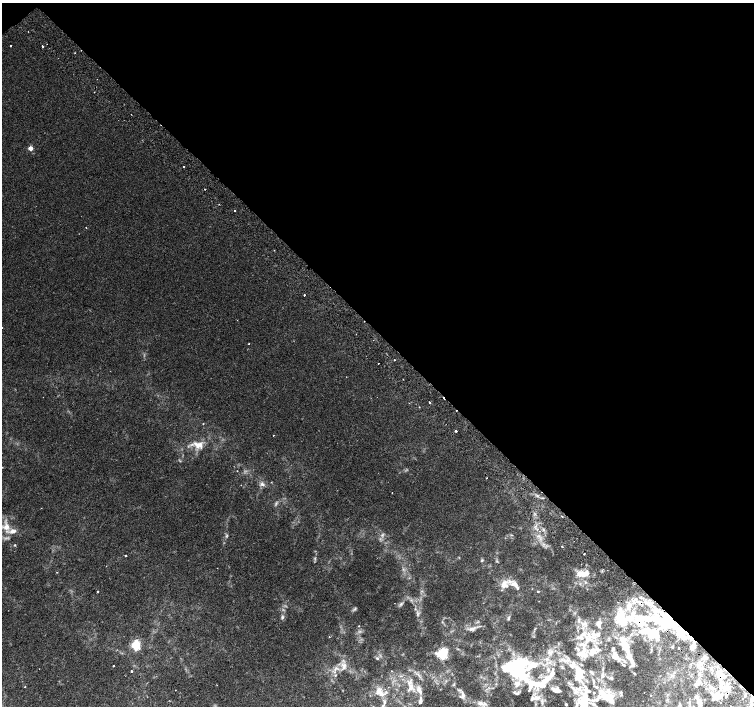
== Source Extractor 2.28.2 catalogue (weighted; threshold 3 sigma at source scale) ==
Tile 3 of 4 x 4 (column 3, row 1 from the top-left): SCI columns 3055-4558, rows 4419-5825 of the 6115 x 6087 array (HDU 1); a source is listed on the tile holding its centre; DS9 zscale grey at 2 x 2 block average (1 PNG px = mean of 2 x 2 image px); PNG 756 x 708 px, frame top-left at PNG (2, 3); no overlay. Shown black and unused: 47% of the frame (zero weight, under 2 of 3 exposures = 3% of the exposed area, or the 3 px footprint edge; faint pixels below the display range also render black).
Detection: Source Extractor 2.28.2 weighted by HDU 2 'WHT'; one run over the whole footprint, this tile lists its part. Background 0.00425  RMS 0.0025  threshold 0.011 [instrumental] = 3 sigma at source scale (4.5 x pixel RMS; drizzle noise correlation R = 1.50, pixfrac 1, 0.0396/0.0396 arcsec/px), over >= 5 px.
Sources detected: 154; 5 inside a brighter object's white glare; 5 cosmic-ray / hot-pixel residue — not listed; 40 inside a brighter listed object's ellipse — not listed separately; the other 104 listed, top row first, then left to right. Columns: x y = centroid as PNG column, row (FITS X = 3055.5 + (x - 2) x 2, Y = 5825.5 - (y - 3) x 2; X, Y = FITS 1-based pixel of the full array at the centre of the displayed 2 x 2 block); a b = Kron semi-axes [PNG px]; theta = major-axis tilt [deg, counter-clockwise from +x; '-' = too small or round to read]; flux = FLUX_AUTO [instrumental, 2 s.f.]
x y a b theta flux
11 46 2 2 - 0.64
43 46 2 2 - 0.95
30 148 3 2 - 6.7
183 166 2 2 - 0.45
205 189 2 2 - 0.5
235 210 2 2 - 0.5
86 227 2 2 - 0.75
304 295 2 2 - 1.3
2 328 2 2 - 0.23
249 344 2 2 - 0.32
394 360 2 2 - 1.3
378 363 2 2 - 0.63
403 379 2 2 - 0.26
430 402 2 2 - 0.94
419 407 2 2 - 0.23
203 424 2 2 - 0.39
456 431 2 2 - 1.4
273 435 2 2 - 0.19
198 445 12 7 -39 5
237 471 2 2 - 0.24
486 478 2 2 - 0.32
271 482 2 2 - 0.31
262 484 7 4 -21 1.6
392 493 2 2 - 0.21
561 516 2 2 - 0.63
6 527 10 8 38 4.6
543 530 3 2 - 0.56
539 531 2 2 - 0.3
382 535 4 3 - 0.79
226 536 6 3 69 0.77
15 545 3 2 - 0.52
562 546 2 2 - 1.3
584 554 2 2 - 0.56
126 555 2 2 - 0.75
482 560 4 3 - 0.58
57 572 2 2 - 0.31
582 573 14 8 4 6.9
585 582 3 2 - 0.47
504 584 12 9 87 5.2
514 584 11 7 -19 3.7
97 591 2 2 - 0.41
538 591 2 2 - 0.95
401 604 5 3 - 1
629 606 10 6 59 5.1
355 609 5 2 - 0.7
418 614 7 3 83 1.1
282 617 5 5 - 1.1
579 620 5 3 - 1
643 620 32 14 19 27
669 620 21 16 -29 28
585 623 5 3 - 1.1
600 623 8 3 37 1.4
359 626 2 2 - 0.28
472 629 7 4 -5 1.8
652 635 14 11 86 7.3
580 638 10 4 -13 2.1
588 640 15 5 29 5.5
136 645 3 3 - 61
625 646 20 8 -61 8.1
693 646 10 5 67 3.5
673 647 3 2 - 0.4
595 650 19 8 13 6.7
551 652 6 3 26 1.3
442 654 4 4 - 79
615 657 9 7 -26 3.3
705 657 6 4 14 1.5
377 658 4 3 - 0.6
624 661 4 3 - 0.78
624 665 4 2 - 0.44
698 665 5 3 - 1.4
113 666 2 2 - 1.2
344 667 11 4 65 2.2
521 667 32 27 -72 38
132 671 2 2 - 0.61
552 673 14 6 70 3.3
579 674 25 13 89 16
635 674 3 2 - 0.26
335 675 3 3 - 0.52
603 675 7 3 -89 1.3
719 676 12 6 80 4.7
611 678 5 3 - 0.8
697 684 12 3 40 1.8
702 684 2 2 - 0.29
727 686 8 4 80 2.6
25 687 2 2 - 0.26
411 687 12 7 63 3.9
711 688 7 3 -51 1.8
723 688 4 2 - 0.92
419 690 12 6 -66 3.3
557 690 7 4 -9 2.6
380 692 15 8 -35 5.1
621 693 5 2 - 0.58
463 695 9 5 87 2.1
650 695 2 2 - 0.2
718 697 8 4 41 2.6
537 698 11 5 12 2.8
611 698 16 7 76 4.5
743 698 2 2 - 0.52
585 700 28 19 48 24
420 701 9 4 79 1.6
699 702 6 4 49 1.5
720 702 2 2 - 0.41
480 703 7 5 -9 2.6
680 704 5 2 - 0.76
Overlapping masked pixels (flux is a lower limit): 6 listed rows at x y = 561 516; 643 620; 669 620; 693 646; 719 676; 718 697
Isophote crosses this tile's border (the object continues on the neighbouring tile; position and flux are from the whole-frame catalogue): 2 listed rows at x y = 2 328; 585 700
Diffuse or blended objects may show on this block-average render without a row.